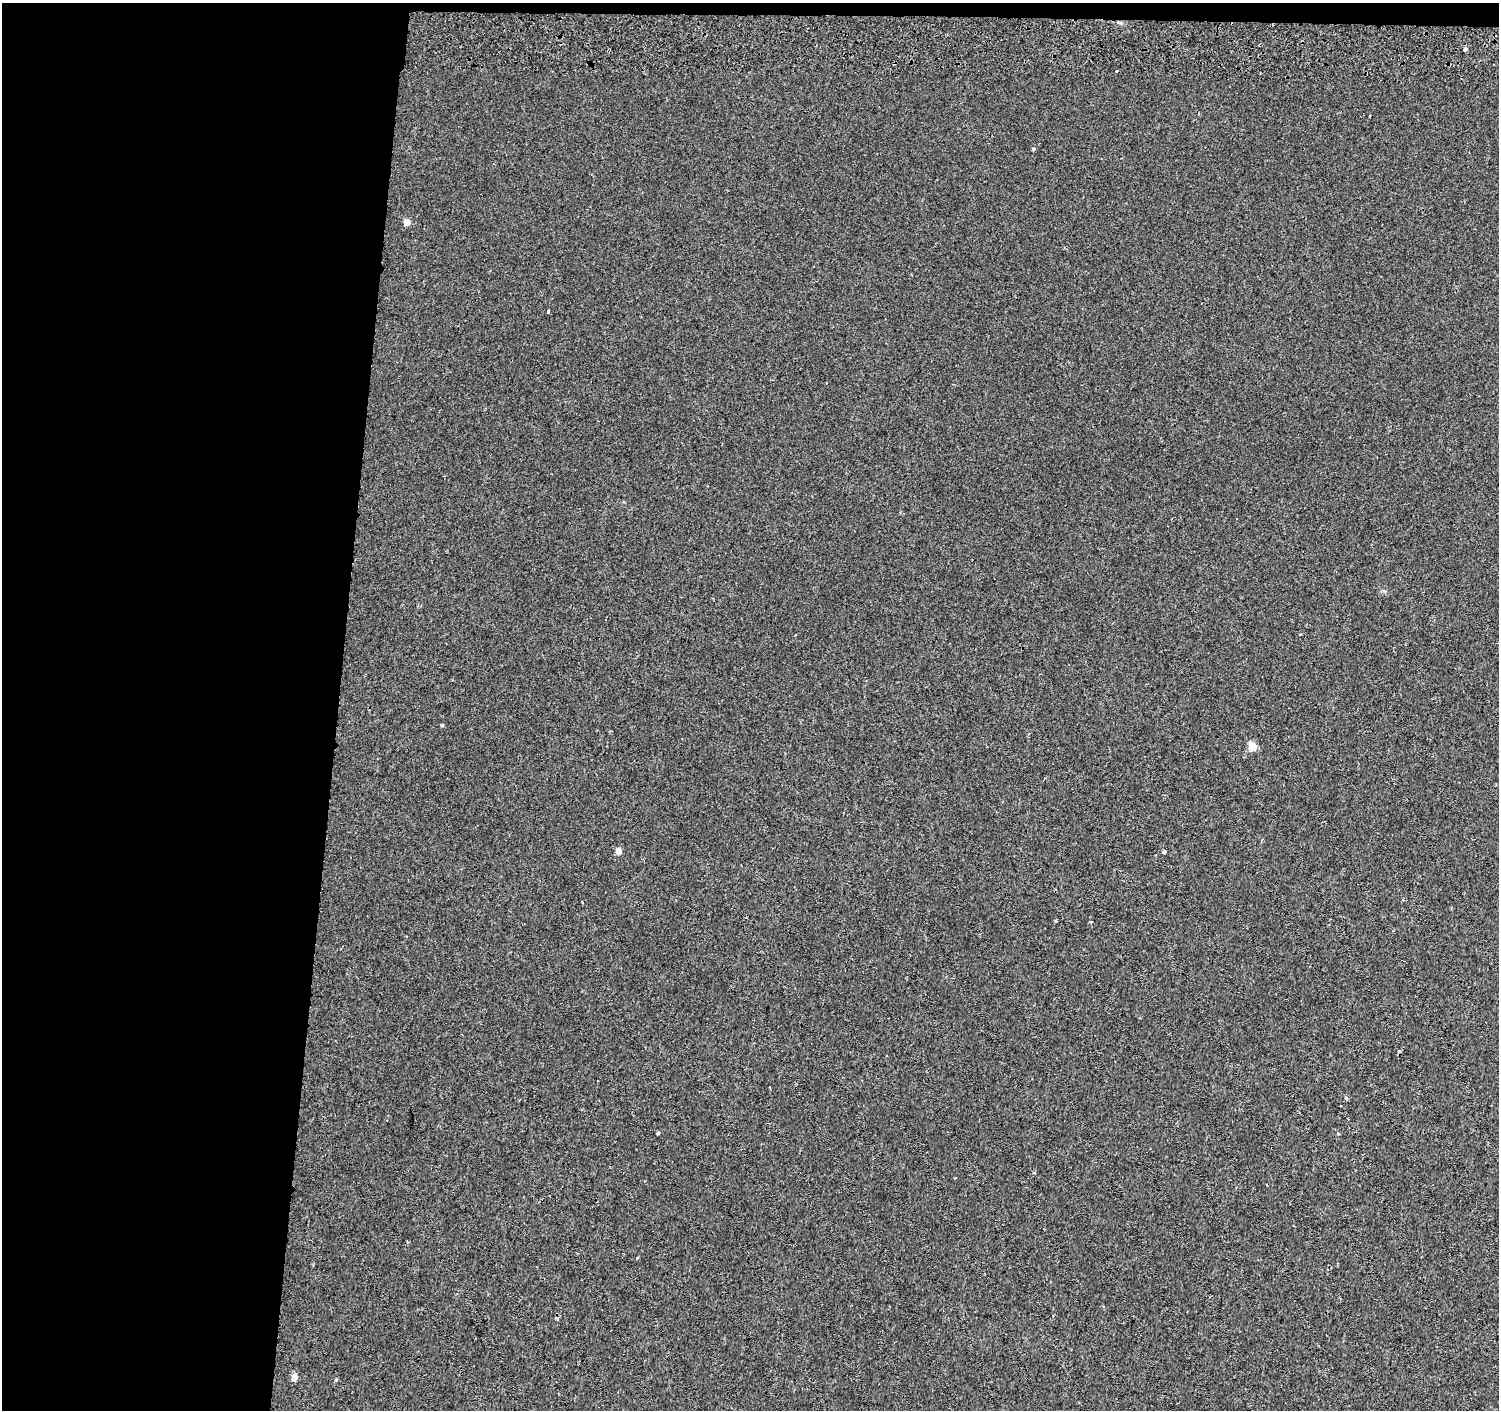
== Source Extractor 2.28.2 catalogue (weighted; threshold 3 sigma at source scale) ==
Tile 1 of 3 x 3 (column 1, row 1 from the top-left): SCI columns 6-1502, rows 3103-4510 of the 4512 x 4851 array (HDU 1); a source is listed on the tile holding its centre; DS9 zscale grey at full resolution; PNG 1501 x 1412 px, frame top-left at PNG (2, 3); no overlay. Shown black and unused: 23% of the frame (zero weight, under 2 of 3 exposures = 3% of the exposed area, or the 3 px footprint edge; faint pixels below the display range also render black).
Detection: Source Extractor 2.28.2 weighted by HDU 2 'WHT'; one run over the whole footprint, this tile lists its part. Background 0.00319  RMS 0.0035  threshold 0.0159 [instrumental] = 3 sigma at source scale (4.5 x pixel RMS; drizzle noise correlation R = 1.50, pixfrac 1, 0.0396/0.0396 arcsec/px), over >= 5 px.
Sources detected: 18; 1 cosmic-ray / hot-pixel residue — not listed; the other 17 listed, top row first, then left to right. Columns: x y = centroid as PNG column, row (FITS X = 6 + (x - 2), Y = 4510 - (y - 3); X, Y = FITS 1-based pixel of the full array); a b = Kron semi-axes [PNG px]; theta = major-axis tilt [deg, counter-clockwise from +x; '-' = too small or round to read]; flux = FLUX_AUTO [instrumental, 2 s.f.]
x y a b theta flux
1465 49 4 4 - 0.91
1034 149 3 3 - 0.89
407 222 5 5 - 2.9
548 311 4 3 - 1.6
442 725 4 4 - 0.37
1252 747 5 5 - 9.5
618 851 5 5 - 2.4
1164 851 3 3 - 2
1403 900 4 3 - 0.38
1399 1051 4 3 - 1
769 1086 3 2 - 0.49
1346 1098 5 3 - 0.65
1341 1106 3 2 - 0.43
658 1133 3 3 - 0.49
637 1257 3 3 - 0.61
294 1377 8 7 - 1.8
336 1380 4 4 - 0.39